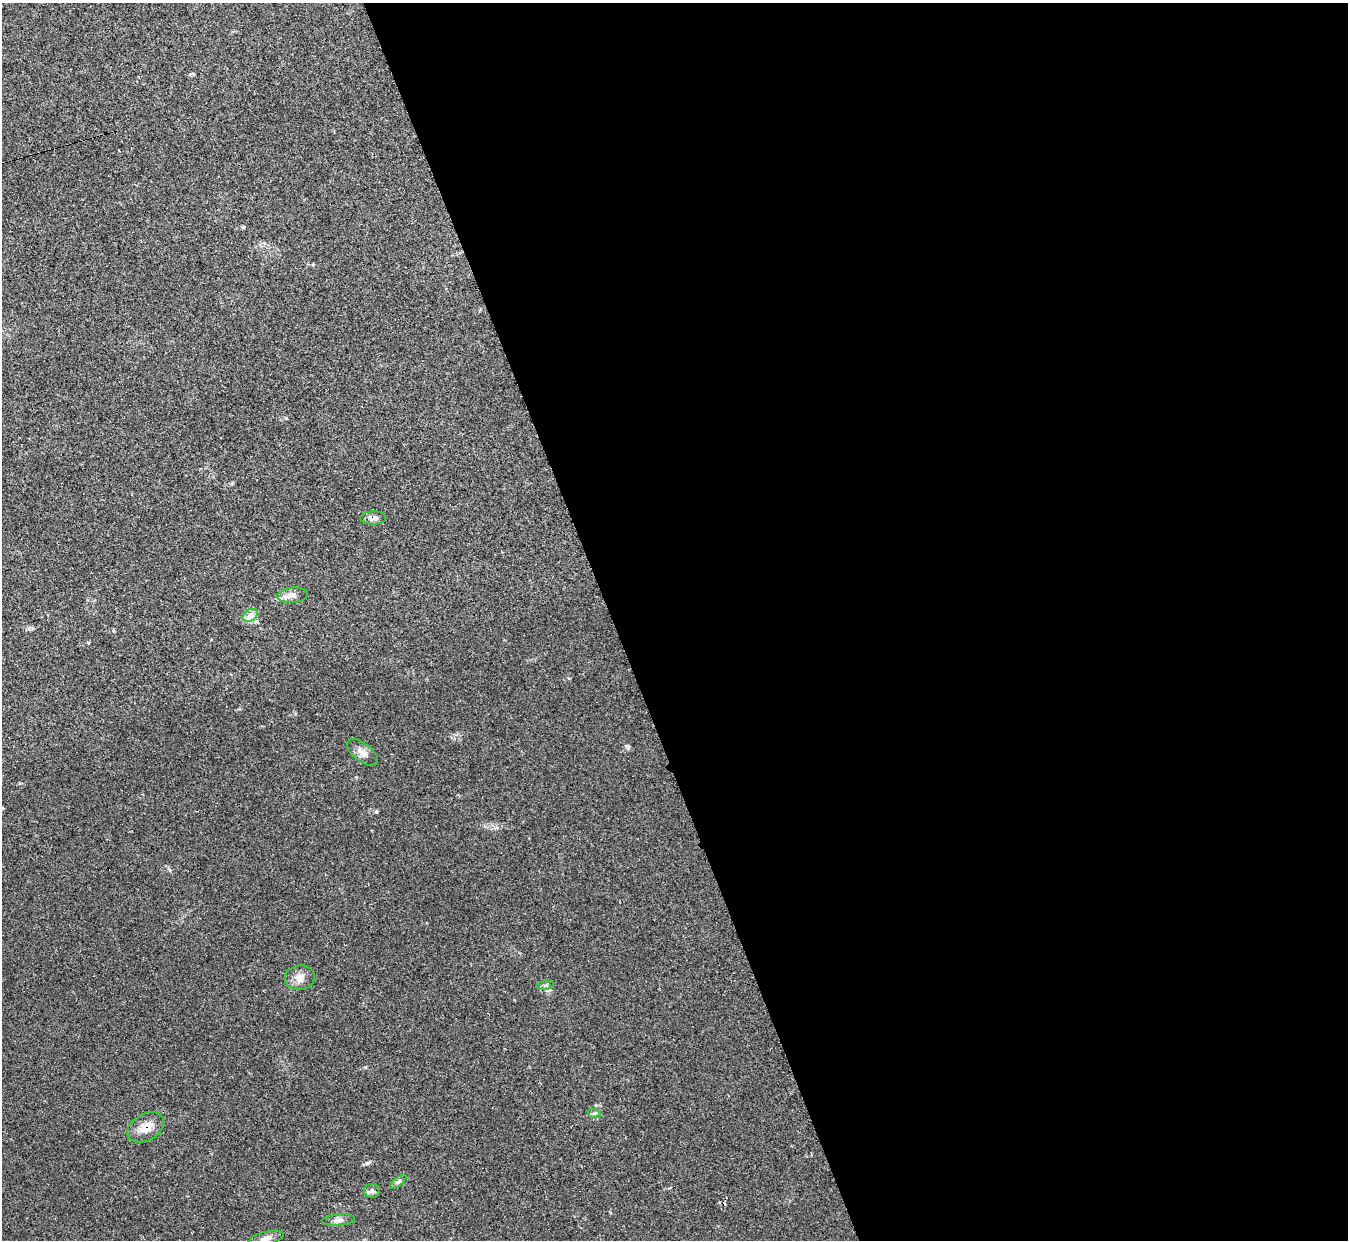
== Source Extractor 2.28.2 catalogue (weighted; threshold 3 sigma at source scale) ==
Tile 8 of 4 x 4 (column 4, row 2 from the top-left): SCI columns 4045-5390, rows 2624-3861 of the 5390 x 5374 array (HDU 1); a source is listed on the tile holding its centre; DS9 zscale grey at full resolution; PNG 1350 x 1242 px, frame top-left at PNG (2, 3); each listed source drawn as its Kron ellipse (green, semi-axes under 4 px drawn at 4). Shown black and unused: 55% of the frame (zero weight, under 2 of 3 exposures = <1% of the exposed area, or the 3 px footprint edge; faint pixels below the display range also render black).
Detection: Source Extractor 2.28.2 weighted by HDU 2 'WHT'; one run over the whole footprint, this tile lists its part. Background 0.0355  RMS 0.0046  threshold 0.0208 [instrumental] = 3 sigma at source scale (4.5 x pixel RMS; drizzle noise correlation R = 1.50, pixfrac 1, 0.05/0.05 arcsec/px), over >= 5 px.
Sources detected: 13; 1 inside a brighter listed object's ellipse — not listed separately; the other 12 listed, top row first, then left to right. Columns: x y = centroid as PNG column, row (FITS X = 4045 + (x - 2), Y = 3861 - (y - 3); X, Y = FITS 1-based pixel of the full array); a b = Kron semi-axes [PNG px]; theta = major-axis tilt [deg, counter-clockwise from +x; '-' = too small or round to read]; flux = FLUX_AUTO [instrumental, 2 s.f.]
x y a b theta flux
373 518 13 6 1 2.3
292 595 15 7 5 2.7
250 615 8 5 30 1.9
363 753 18 9 -38 3.4
300 978 15 12 10 4
545 985 8 4 9 0.95
594 1113 6 4 -17 0.71
146 1127 19 13 30 6
398 1182 10 4 40 0.97
372 1191 8 7 - 1.1
338 1220 16 5 5 2.1
266 1238 18 6 14 2.7
Overlapping masked pixels (flux is a lower limit): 2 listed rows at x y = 373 518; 146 1127
Unlisted compact peaks at least as high as the median listed source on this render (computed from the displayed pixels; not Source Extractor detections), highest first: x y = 367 1163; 628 748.